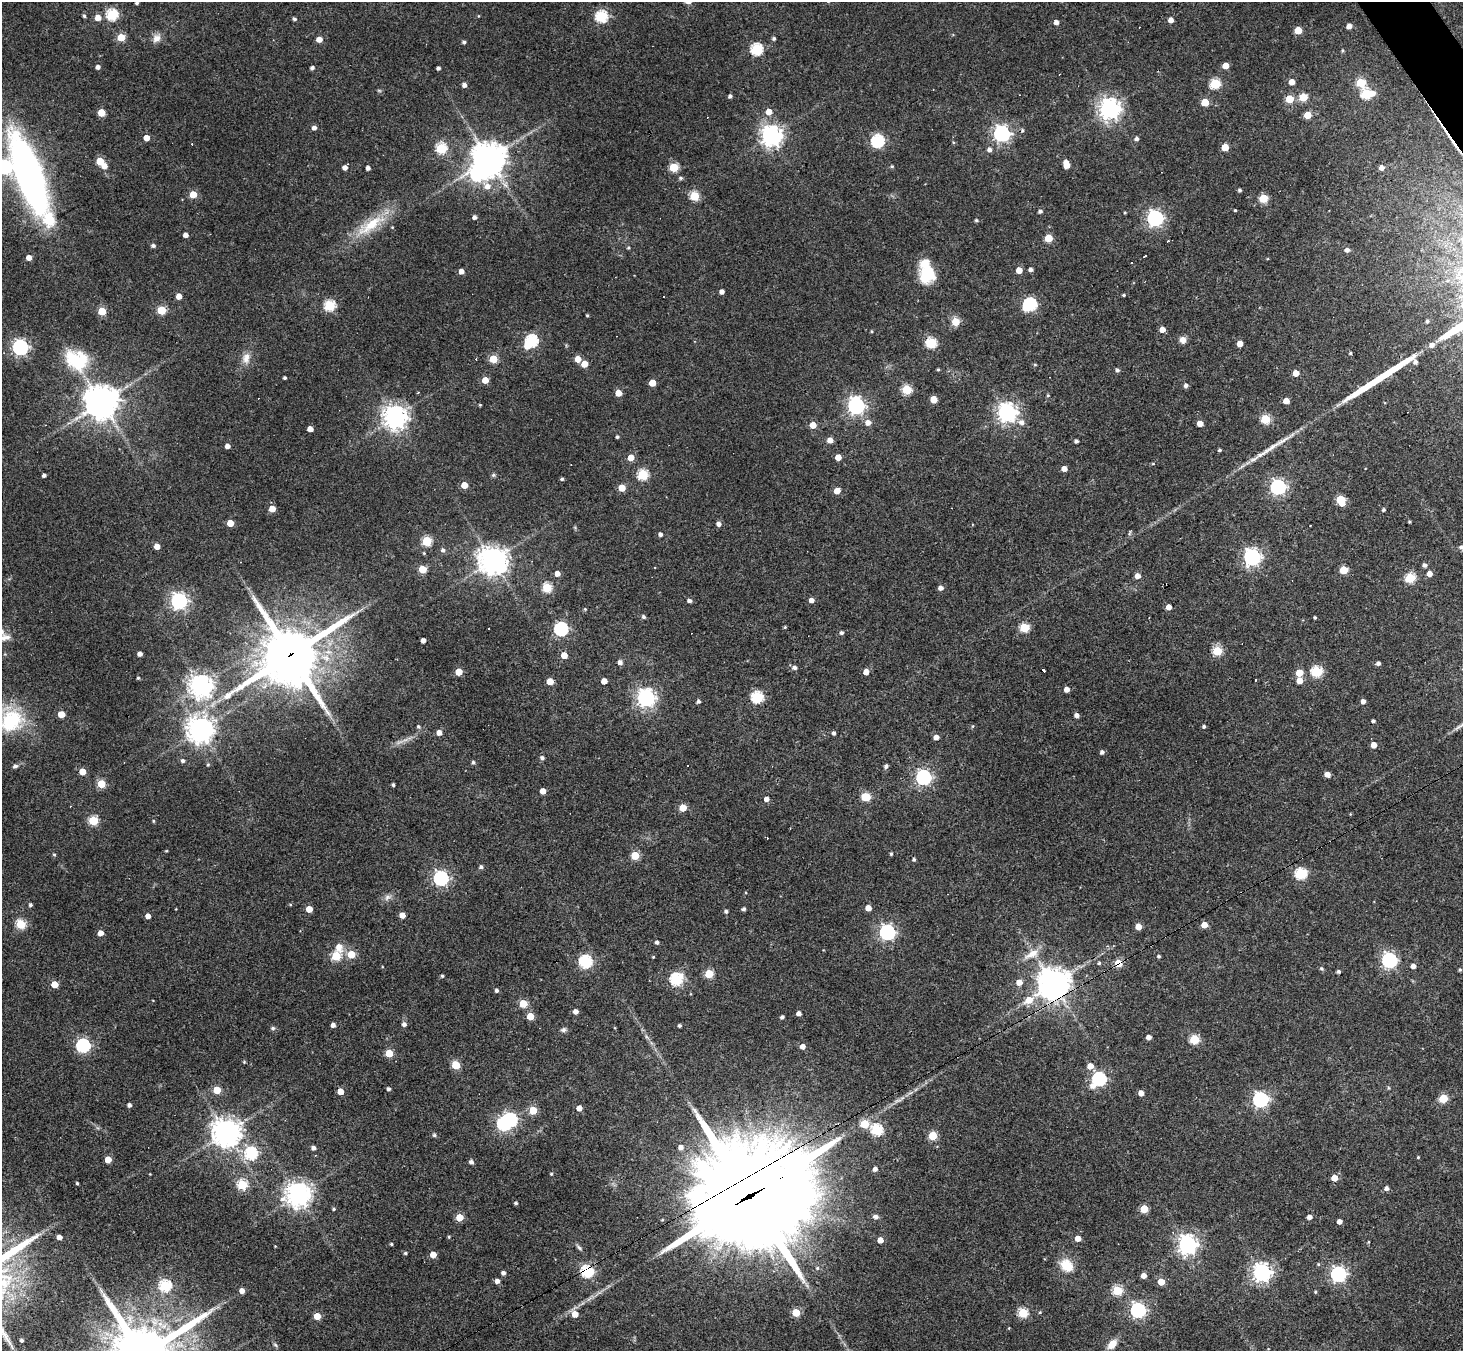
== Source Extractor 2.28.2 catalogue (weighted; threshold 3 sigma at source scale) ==
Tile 10 of 4 x 4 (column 2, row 3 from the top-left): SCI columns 1463-2923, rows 1640-2988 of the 5846 x 5839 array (HDU 1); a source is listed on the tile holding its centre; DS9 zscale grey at full resolution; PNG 1465 x 1353 px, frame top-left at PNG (2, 2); no overlay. Shown black and unused: <1% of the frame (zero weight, under 3 of 4 exposures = <1% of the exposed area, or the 3 px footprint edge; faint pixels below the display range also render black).
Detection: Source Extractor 2.28.2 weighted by HDU 2 'WHT'; one run over the whole footprint, this tile lists its part. Background 0.0766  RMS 0.0057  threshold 0.0257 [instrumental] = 3 sigma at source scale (4.5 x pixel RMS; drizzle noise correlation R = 1.50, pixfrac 1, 0.05/0.05 arcsec/px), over >= 5 px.
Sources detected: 394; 1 too faint to see at this stretch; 4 inside a brighter object's white glare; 9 cosmic-ray / hot-pixel residue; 2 long thin detections or spike segments (spike, bleed or trail) — not listed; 2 inside a brighter listed object's ellipse — not listed separately; the other 376 listed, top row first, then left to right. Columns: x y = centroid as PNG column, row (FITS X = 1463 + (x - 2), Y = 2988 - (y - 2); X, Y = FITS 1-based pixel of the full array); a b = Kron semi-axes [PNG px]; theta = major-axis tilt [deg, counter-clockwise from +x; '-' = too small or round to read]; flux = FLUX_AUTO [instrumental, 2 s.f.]
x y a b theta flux
137 3 3 3 - 0.99
112 15 6 5 - 55
84 16 5 4 - 0.96
478 16 4 3 - 0.41
601 16 6 5 - 62
98 17 5 5 - 5.6
294 19 4 4 - 1.1
1171 20 5 5 - 3.4
1056 22 4 4 - 2.8
1349 26 5 4 - 3.6
1298 30 5 5 - 11
121 37 5 5 - 18
156 38 12 10 60 3.9
774 38 4 4 - 1
319 39 5 4 - 5.9
464 42 4 4 - 1.1
756 49 6 6 - 64
1342 51 5 4 - 0.67
1225 66 5 4 - 7.8
98 67 4 4 - 2.4
312 68 4 4 - 1.5
438 68 4 3 - 1.4
1292 82 4 4 - 6.5
1215 83 5 5 - 38
1361 83 5 5 - 25
464 85 4 4 - 2.5
379 90 6 4 -1 0.72
1373 93 6 5 - 2.8
1366 94 6 5 - 42
730 96 4 4 - 1.6
1303 97 5 5 - 20
1290 99 5 5 - 18
1205 102 5 5 - 14
1109 109 7 7 - 400
769 112 5 5 - 7.2
101 113 5 5 - 13
1307 115 5 5 - 12
314 128 4 4 - 2.6
1002 134 6 6 - 200
771 136 7 7 - 390
146 138 4 4 - 6.3
1136 139 5 4 - 1.7
878 141 6 6 - 83
953 142 5 3 - 0.56
1225 147 5 5 - 12
441 148 5 5 - 45
989 150 5 5 - 2.5
489 159 10 9 - 1100
100 161 5 5 - 17
1066 164 7 5 -76 8.6
104 166 5 5 - 4.4
892 166 4 4 - 0.71
345 167 6 4 52 3.4
674 167 5 5 - 29
368 168 4 4 - 2.1
1381 168 5 4 - 2.9
29 175 74 23 -69 250
681 178 6 4 21 0.9
487 186 9 8 - 4.7
1240 190 4 4 - 1.2
193 194 5 5 - 13
694 196 5 5 - 30
1263 198 5 5 - 26
1235 210 3 3 - 0.57
1040 211 4 4 - 1.4
1125 213 3 3 - 0.53
474 217 5 4 - 1.9
1155 218 6 6 - 180
976 220 4 4 - 0.8
370 225 46 15 35 23
392 227 4 4 - 0.48
186 235 4 4 - 3
1048 238 5 5 - 17
1168 241 3 2 - 1.2
153 245 5 4 - 1.5
628 248 4 4 - 0.76
1347 250 5 5 - 2
29 258 4 4 - 4.8
1132 262 3 3 - 1.1
1030 269 4 4 - 1.6
1019 270 5 4 - 7.8
461 271 5 4 - 3.4
927 272 23 14 -79 23
722 292 4 4 - 2.8
1124 295 4 3 - 0.71
179 296 4 4 - 5.9
1030 304 7 6 - 98
330 305 5 5 - 52
161 310 5 5 - 24
102 311 5 5 - 18
587 315 3 3 - 0.58
1427 321 4 3 - 1
955 322 5 5 - 13
1162 329 4 4 - 5.2
871 331 5 3 - 0.54
1183 340 7 7 - 3.3
531 341 6 6 - 77
931 343 5 5 - 48
1240 344 4 4 - 5.6
1432 345 7 6 - 2.5
20 347 6 6 - 170
1350 353 4 3 - 0.68
246 358 15 10 83 4.9
493 359 5 5 - 18
578 359 5 4 - 7.7
76 360 32 25 -30 31
1415 362 5 4 - 2
584 364 5 5 - 8.6
1035 365 5 3 - 0.54
938 369 4 3 - 0.64
1117 370 4 4 - 1.5
1296 373 5 4 - 6.8
285 378 3 3 - 1
485 380 5 4 - 8.6
652 383 5 5 - 11
1186 385 5 4 - 1.9
907 389 5 5 - 28
618 393 5 4 - 9.4
1048 395 4 3 - 0.64
934 399 5 5 - 11
1286 401 5 4 - 5.4
101 402 12 11 - 880
480 405 4 3 - 0.59
856 406 7 6 - 220
1007 412 7 7 - 310
395 417 8 7 - 520
1265 419 5 5 - 29
868 422 6 6 - 4.1
1021 422 7 6 - 3.1
1200 423 5 4 - 6.1
813 425 5 5 - 7.5
310 429 4 4 - 4.6
617 437 3 3 - 1
830 440 4 4 - 5.9
1076 441 4 4 - 1.5
227 446 4 4 - 3.3
1220 450 4 3 - 0.87
631 457 5 5 - 6.3
838 457 5 4 - 6.6
1153 464 5 3 - 0.55
1064 469 5 4 - 3.7
643 474 5 5 - 48
44 475 4 3 - 1.6
493 475 6 5 - 0.99
562 479 4 3 - 0.88
464 485 5 4 - 9.2
1278 487 6 6 - 150
622 488 5 5 - 10
837 491 5 4 - 6.9
1341 500 6 5 - 26
272 509 5 4 - 8.4
1383 510 4 4 - 1
1409 521 3 3 - 0.66
230 523 5 4 - 11
719 524 5 5 - 2.5
660 534 4 4 - 1.7
427 541 5 5 - 35
157 546 4 4 - 6
1461 547 8 6 -43 2
443 550 6 5 - 1.7
1252 557 6 6 - 230
492 560 10 9 - 630
1425 565 5 5 - 1.8
422 569 5 5 - 15
1344 570 5 5 - 18
557 573 5 5 - 3.8
1429 574 5 5 - 3.9
1137 576 5 5 - 4
1410 578 5 5 - 38
547 588 5 5 - 37
941 588 5 4 - 2.8
811 600 5 4 - 3.3
179 601 6 6 - 200
689 601 5 4 - 1.8
1169 607 5 5 - 3.5
585 609 5 4 - 0.59
643 617 5 4 - 1.3
1315 617 3 3 - 0.9
785 627 3 3 - 0.66
489 628 3 3 - 2.2
1024 628 5 5 - 31
561 629 6 6 - 100
841 633 4 4 - 1.3
5 637 16 9 6 4.2
423 640 4 4 - 2.7
1217 651 5 5 - 32
140 654 4 4 - 2.9
290 654 23 20 35 3000
564 655 5 4 - 8.4
620 662 5 4 - 2.6
1378 663 4 4 - 1.8
794 668 6 5 - 2.1
459 672 5 5 - 9.9
866 672 5 4 - 5
1317 672 6 5 - 51
1299 673 5 5 - 11
138 678 3 3 - 0.75
1256 680 3 3 - 2.3
550 681 5 5 - 10
604 681 4 4 - 6.3
1299 681 5 5 - 5.5
201 686 7 7 - 510
1066 689 4 4 - 3.8
757 697 6 5 - 65
646 698 7 6 - 270
698 701 4 4 - 1.5
1363 701 4 4 - 2.5
61 714 5 5 - 10
1076 715 4 4 - 2.5
10 720 33 31 20 38
1373 721 4 3 - 1.1
418 726 5 4 - 1.1
973 726 5 3 - 0.57
1204 726 4 4 - 1
200 730 9 9 - 490
439 733 5 4 - 4.1
834 733 4 3 - 1.3
936 737 4 4 - 3.7
1374 745 5 5 - 4.9
1102 752 4 4 - 1.7
542 758 5 4 - 1.4
182 761 5 4 - 1.5
473 762 5 4 - 0.97
208 765 5 4 - 0.62
15 766 5 5 - 1.7
886 766 5 4 - 1.3
82 772 5 4 - 8.6
1327 774 5 4 - 4.6
923 777 6 6 - 160
101 784 5 5 - 23
393 785 3 3 - 1.1
543 791 4 4 - 5.2
866 797 6 5 - 25
766 799 4 4 - 3.3
683 808 5 5 - 13
93 820 5 5 - 32
153 821 4 4 - 0.61
166 851 4 3 - 0.47
891 854 4 3 - 0.88
54 855 4 4 - 0.67
635 856 5 5 - 22
914 859 4 4 - 1
481 867 5 4 - 1.4
1301 873 6 5 - 58
441 878 6 6 - 150
388 897 12 7 28 2.6
30 905 4 4 - 1.2
290 905 5 3 - 0.53
868 908 4 4 - 5.7
309 909 5 4 - 8.7
743 909 4 4 - 1.4
726 911 4 4 - 1.3
402 915 5 4 - 5.6
148 916 4 4 - 3.3
21 924 5 5 - 37
1204 925 5 4 - 6.6
1138 926 5 4 - 6.6
887 932 6 6 - 160
100 933 4 4 - 5
657 942 4 4 - 1.6
339 947 14 10 -70 5.4
351 954 5 5 - 16
1032 954 24 10 29 7.3
336 956 5 5 - 36
1159 956 4 4 - 0.98
653 957 3 3 - 0.5
1389 960 6 6 - 160
585 962 6 6 - 81
1099 963 4 4 - 0.82
1118 963 6 6 - 9.9
1413 966 4 4 - 3.2
1322 968 6 5 - 0.86
1460 969 5 4 - 0.76
1338 971 4 4 - 1.2
709 974 5 5 - 23
442 976 3 3 - 0.86
676 979 6 6 - 72
1019 982 5 5 - 5.6
54 984 5 4 - 12
1053 984 10 10 - 840
496 990 4 4 - 1.4
1029 1000 8 6 26 8.5
523 1004 5 5 - 19
575 1011 4 4 - 3.2
799 1014 4 4 - 2.8
530 1016 5 5 - 13
782 1017 4 4 - 1.5
404 1024 5 5 - 2
333 1025 4 4 - 2.6
679 1025 3 3 - 1.2
273 1028 6 5 - 1.1
563 1030 7 6 - 1.4
647 1037 8 4 -52 1.3
1149 1037 4 4 - 2.8
1194 1039 5 5 - 31
83 1046 6 6 - 110
802 1046 4 4 - 3.4
389 1053 5 5 - 18
244 1062 4 4 - 0.61
456 1065 5 5 - 24
1090 1066 6 5 - 4.9
1099 1079 6 6 - 110
1092 1086 7 7 - 3.3
1388 1088 5 3 - 0.6
388 1089 4 3 - 1.4
217 1090 5 5 - 16
340 1091 5 4 - 6.1
1141 1093 4 4 - 4.5
1443 1099 5 5 - 26
898 1100 15 3 20 2.2
1260 1100 6 6 - 160
129 1105 4 4 - 1.9
579 1108 4 4 - 5.1
533 1110 5 5 - 17
504 1124 6 6 - 96
864 1124 5 5 - 19
876 1130 6 5 - 58
226 1133 9 8 - 780
434 1135 6 5 - 0.95
933 1136 5 5 - 23
681 1147 5 5 - 2.9
314 1148 4 4 - 2.4
251 1153 6 6 - 75
1418 1157 4 3 - 0.55
108 1159 5 4 - 9.7
471 1162 5 4 - 2
875 1169 4 4 - 2.5
150 1174 2 2 - 0.32
551 1174 4 3 - 0.58
1334 1178 5 4 - 8.7
77 1183 3 3 - 0.74
242 1185 5 5 - 42
1387 1188 5 5 - 2.2
298 1195 8 8 - 590
750 1195 51 35 27 12000
516 1203 3 3 - 1.1
334 1209 4 4 - 0.85
1144 1209 5 5 - 17
875 1216 6 5 - 1.9
459 1217 5 5 - 15
1309 1217 4 4 - 2.8
1339 1222 4 4 - 3.3
59 1237 4 4 - 3.3
449 1237 4 3 - 0.64
1078 1238 5 4 - 5.2
880 1240 4 4 - 5.1
1368 1242 5 3 - 0.51
391 1244 3 3 - 0.81
1187 1244 7 7 - 310
275 1246 3 2 - 0.39
579 1247 10 5 -42 1.4
405 1253 4 3 - 0.92
433 1255 4 4 - 8.1
1066 1265 16 12 -41 12
817 1268 5 5 - 0.91
587 1271 7 5 -11 83
1262 1272 7 7 - 290
503 1273 4 4 - 2
1338 1274 6 6 - 160
1144 1276 4 4 - 3.9
497 1281 4 4 - 2.7
1161 1282 5 5 - 9.2
165 1286 6 6 - 58
242 1291 4 4 - 3.9
1117 1291 5 5 - 36
1315 1292 4 3 - 0.61
1138 1310 6 6 - 160
1040 1312 4 3 - 0.57
796 1313 5 5 - 17
1023 1313 5 5 - 37
575 1314 6 5 - 7.9
317 1316 5 4 - 10
21 1340 3 3 - 1.1
1112 1344 11 7 49 6.3
275 1345 7 5 -44 0.99
1268 1349 4 2 - 0.34
Overlapping masked pixels (flux is a lower limit): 6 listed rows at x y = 931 343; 290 654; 1118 963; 1053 984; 750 1195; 587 1271
Isophote crosses this tile's border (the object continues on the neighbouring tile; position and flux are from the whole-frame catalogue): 4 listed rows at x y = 137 3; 1461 547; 5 637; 10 720